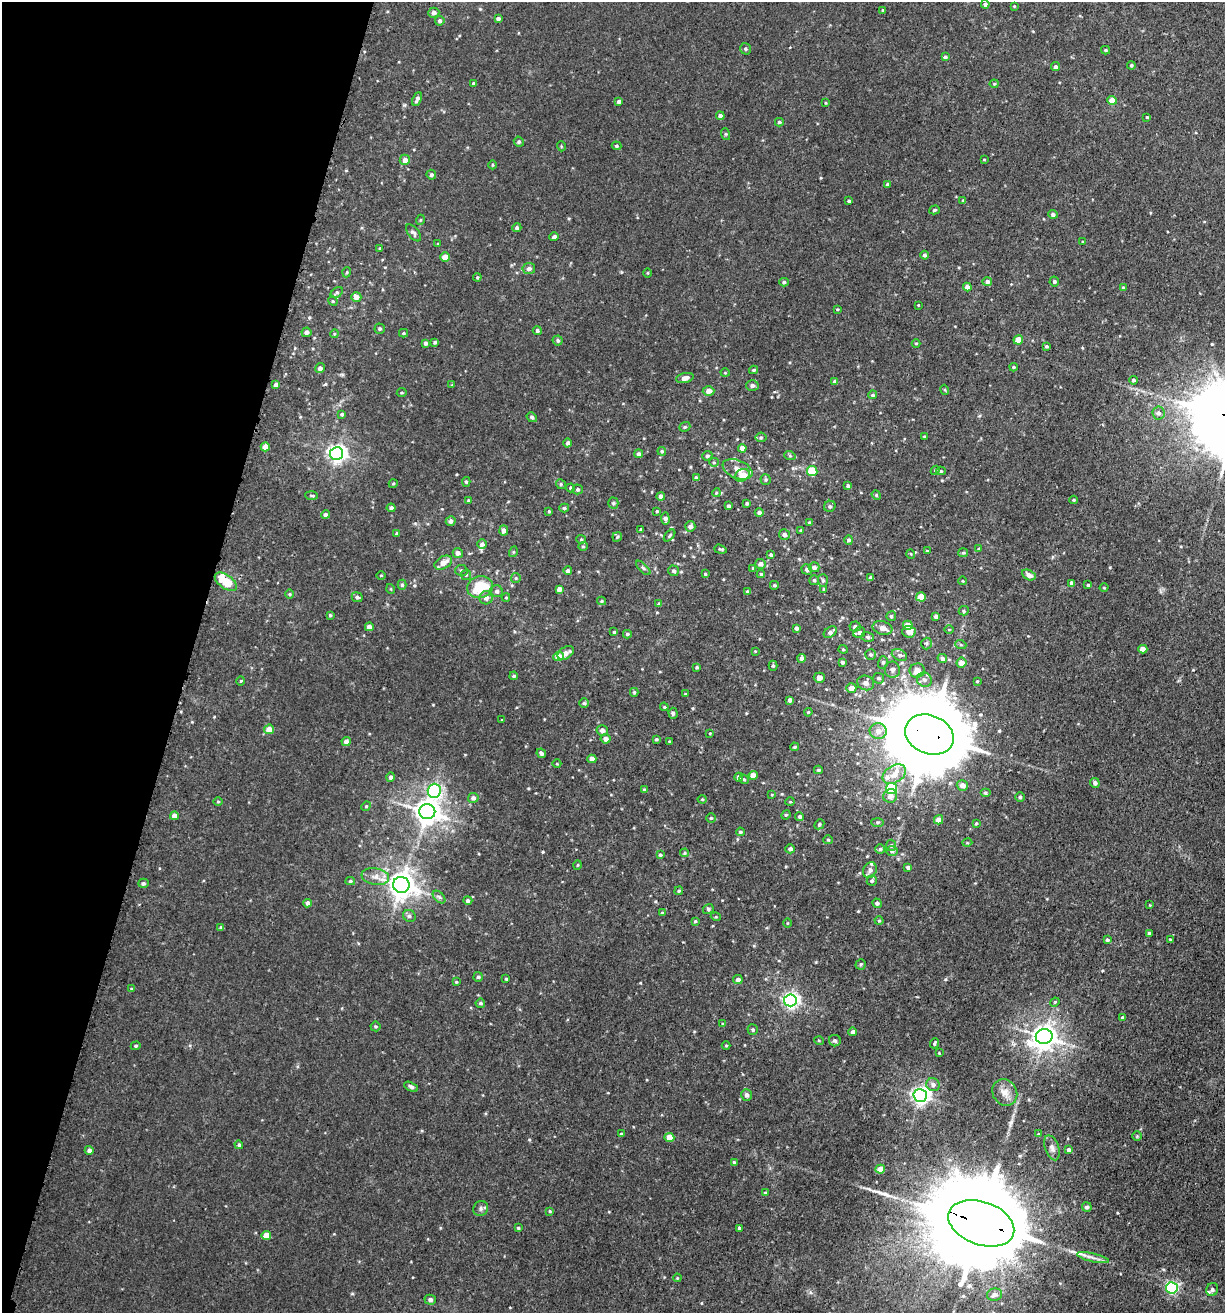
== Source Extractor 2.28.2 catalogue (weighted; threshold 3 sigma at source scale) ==
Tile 9 of 4 x 4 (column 1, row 3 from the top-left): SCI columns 177-1399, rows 1371-2681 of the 5414 x 5354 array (HDU 1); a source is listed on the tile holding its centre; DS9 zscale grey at full resolution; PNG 1227 x 1315 px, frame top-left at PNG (2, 2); each listed source drawn as its Kron ellipse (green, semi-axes under 4 px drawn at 4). Shown black and unused: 15% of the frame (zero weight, under 3 of 5 exposures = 5% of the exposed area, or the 3 px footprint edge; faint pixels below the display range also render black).
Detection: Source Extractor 2.28.2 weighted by HDU 2 'WHT'; one run over the whole footprint, this tile lists its part. Background 0.0209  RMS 0.003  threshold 0.0135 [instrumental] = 3 sigma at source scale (4.5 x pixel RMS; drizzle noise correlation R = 1.50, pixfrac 1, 0.05/0.05 arcsec/px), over >= 5 px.
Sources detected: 370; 1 inside a brighter object's white glare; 1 long thin detection or spike segment (spike, bleed or trail) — neither listed nor drawn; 6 inside a brighter listed object's ellipse — not listed separately; the other 362 listed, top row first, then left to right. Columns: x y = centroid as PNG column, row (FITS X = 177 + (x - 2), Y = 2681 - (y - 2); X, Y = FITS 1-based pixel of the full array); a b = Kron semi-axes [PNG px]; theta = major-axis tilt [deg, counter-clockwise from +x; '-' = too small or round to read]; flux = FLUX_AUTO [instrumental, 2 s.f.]
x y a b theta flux
985 4 4 4 - 0.76
1014 6 4 3 - 0.22
883 10 3 3 - 0.31
434 13 5 5 - 0.99
498 19 4 3 - 0.79
440 21 5 4 - 0.76
745 49 6 5 - 0.5
1105 50 4 4 - 0.35
945 57 4 4 - 0.55
1131 65 4 4 - 0.47
1055 67 4 4 - 0.72
473 83 3 3 - 0.29
994 84 4 4 - 0.33
417 99 7 3 68 0.85
1112 100 5 4 - 3.8
619 101 4 3 - 0.6
825 103 4 2 - 0.25
720 116 4 4 - 0.99
1147 117 3 3 - 0.31
779 122 4 4 - 0.43
725 134 6 4 -71 0.35
519 142 5 4 - 0.51
561 146 5 3 - 0.25
616 146 5 4 - 0.42
984 159 4 3 - 0.23
405 160 5 5 - 1.7
492 165 4 3 - 0.24
431 175 5 5 - 0.65
888 184 4 4 - 0.59
963 200 4 3 - 0.32
849 201 4 3 - 0.47
934 210 5 4 - 0.41
1053 214 5 4 - 0.77
420 220 5 3 - 0.29
517 228 4 4 - 0.75
413 233 10 5 -51 0.88
554 237 4 4 - 0.96
1083 242 4 4 - 0.45
438 244 4 3 - 0.26
380 248 4 3 - 0.29
924 255 4 4 - 0.68
445 257 4 4 - 3.6
529 269 6 5 - 1.1
347 272 5 3 - 0.26
648 273 4 3 - 0.26
477 277 4 4 - 0.29
987 281 5 4 - 0.92
1054 281 5 5 - 0.54
784 282 5 4 - 0.51
967 287 4 4 - 1.4
1123 288 3 3 - 0.52
337 292 7 4 36 0.52
356 297 5 5 - 1.9
333 301 5 4 - 0.38
918 305 2 2 - 0.21
837 309 3 3 - 0.27
380 329 5 5 - 0.52
537 331 4 4 - 0.58
306 332 5 4 - 1.2
403 333 4 4 - 0.33
334 334 4 3 - 0.27
558 340 5 5 - 0.53
1018 340 5 4 - 3.5
435 342 4 4 - 0.55
425 343 4 4 - 0.71
916 343 4 3 - 0.26
1046 346 4 4 - 0.43
1014 367 4 3 - 0.38
320 368 5 4 - 1
753 370 4 3 - 0.45
725 373 4 4 - 0.27
685 378 9 5 13 1.8
1134 380 4 4 - 0.54
835 382 4 4 - 0.99
276 385 4 4 - 1.3
452 385 3 3 - 0.25
752 385 6 5 - 0.98
945 390 5 3 - 0.31
709 391 6 5 - 1.6
402 393 5 3 - 0.31
873 395 4 4 - 0.5
1158 413 6 6 - 1
342 414 4 4 - 0.46
532 417 5 4 - 0.58
685 427 6 4 21 0.49
761 437 5 5 - 0.46
924 437 4 3 - 0.28
568 443 4 4 - 0.75
265 447 4 4 - 3
742 448 4 4 - 2.4
662 451 4 4 - 0.46
337 454 6 6 - 120
639 454 4 4 - 0.83
707 456 5 4 - 0.6
790 456 6 3 -19 0.37
714 462 5 4 - 0.39
737 469 16 9 -23 2.7
935 470 4 4 - 0.38
812 471 5 5 - 11
941 471 5 4 - 0.45
742 475 8 6 27 4.8
696 478 4 3 - 0.76
766 480 5 5 - 0.49
466 482 5 4 - 0.41
393 484 4 3 - 0.26
561 484 5 4 - 0.44
848 486 4 4 - 0.72
570 488 4 4 - 0.37
578 489 5 5 - 0.5
716 493 4 3 - 0.27
312 495 6 3 -2 0.4
876 495 5 4 - 0.35
661 496 4 4 - 1.1
468 500 3 3 - 0.31
1074 500 4 3 - 0.35
613 503 5 5 - 0.4
747 503 3 3 - 0.49
728 506 3 3 - 0.81
830 506 6 5 - 0.69
391 508 4 4 - 0.86
564 508 5 4 - 0.53
549 511 4 3 - 0.32
657 511 3 3 - 0.33
759 513 4 4 - 0.82
325 515 4 4 - 0.84
665 519 6 4 -87 1
451 521 5 4 - 1.1
810 523 4 3 - 0.59
690 526 5 5 - 1.1
504 530 5 4 - 1.3
641 530 4 3 - 0.58
801 530 4 3 - 0.23
397 534 4 4 - 0.57
670 535 7 3 46 0.39
784 535 5 5 - 0.98
617 537 5 4 - 0.4
581 539 5 4 - 0.34
849 540 5 4 - 0.61
482 544 5 5 - 0.96
583 546 5 4 - 0.36
720 549 6 4 -19 0.39
979 549 4 3 - 0.27
927 551 3 3 - 0.23
513 552 5 3 - 0.29
458 553 5 5 - 1.3
963 553 5 4 - 0.37
911 554 5 3 - 0.24
771 555 4 3 - 0.52
443 563 9 6 27 2.4
761 564 5 5 - 1.4
814 567 5 5 - 0.9
643 568 9 4 -45 0.58
753 568 4 4 - 0.32
807 569 5 5 - 0.81
461 570 6 5 - 0.59
568 571 4 3 - 0.87
673 571 5 5 - 0.7
705 574 3 3 - 0.36
761 574 4 4 - 0.37
381 575 4 3 - 0.24
466 575 5 5 - 0.48
1029 575 7 5 -29 1.4
516 578 5 4 - 0.4
870 578 4 4 - 0.55
814 580 5 5 - 0.57
823 580 6 5 - 0.63
963 581 4 3 - 0.21
226 582 13 7 -35 6.2
1072 583 4 3 - 0.94
402 585 5 4 - 0.51
774 585 4 3 - 0.41
1088 585 4 4 - 0.4
480 587 13 11 15 9.8
1104 588 4 3 - 0.24
391 589 5 3 - 0.23
559 589 4 4 - 1.6
824 589 4 3 - 0.36
497 591 6 6 - 0.79
747 591 3 3 - 0.37
290 594 4 3 - 0.3
357 597 5 4 - 0.74
506 597 4 4 - 0.3
921 597 5 4 - 5.5
486 598 6 6 - 1.4
602 601 4 4 - 0.37
659 604 4 3 - 0.68
964 611 5 4 - 0.44
330 615 4 4 - 0.3
891 616 5 4 - 0.52
936 616 4 4 - 1.1
908 625 5 4 - 3.6
369 627 4 4 - 2.1
855 627 5 5 - 0.64
796 628 4 3 - 0.66
882 628 10 6 -18 1.7
949 629 5 3 - 0.27
614 632 3 3 - 0.38
830 632 7 5 34 1.1
859 632 6 5 - 0.82
909 632 7 6 - 2.3
627 634 4 4 - 0.48
868 637 6 5 - 0.58
926 643 6 5 - 0.5
961 645 5 3 - 0.36
843 649 4 4 - 0.33
1143 649 4 4 - 2.7
755 651 3 3 - 0.21
566 653 9 6 31 1.6
870 654 5 5 - 0.53
899 655 8 5 -26 0.86
558 657 5 4 - 3.4
801 658 4 4 - 0.97
942 658 5 4 - 0.96
842 662 4 4 - 0.7
883 662 6 5 - 0.52
961 663 5 5 - 2.5
773 666 5 4 - 0.45
697 667 4 3 - 0.44
892 670 8 7 - 1
917 670 8 7 - 2.2
514 676 4 3 - 0.46
819 678 5 5 - 1.8
878 678 5 5 - 0.74
924 680 8 7 - 1.2
241 681 5 3 - 0.24
977 681 3 3 - 0.27
866 683 8 7 - 1.4
851 688 5 4 - 2.2
634 692 4 4 - 0.38
685 694 4 3 - 0.28
790 700 4 4 - 1.3
584 703 5 5 - 0.46
664 707 4 3 - 0.31
808 712 4 3 - 0.29
673 713 5 4 - 0.48
502 720 3 2 - 0.25
269 729 5 5 - 3.3
602 730 6 5 - 1.1
878 731 8 8 - 2.2
710 733 3 3 - 0.22
929 735 25 19 -22 4300
606 739 5 4 - 1.5
656 739 4 3 - 0.41
346 742 4 4 - 1.5
669 742 3 3 - 0.31
794 747 4 3 - 0.41
541 753 5 4 - 0.73
592 759 4 4 - 2
557 764 4 3 - 0.26
818 770 4 3 - 0.39
894 774 12 8 32 3.1
753 775 4 4 - 2.6
391 777 5 4 - 0.88
739 777 4 4 - 1.1
744 779 5 4 - 0.41
1095 783 5 4 - 0.99
962 785 6 5 - 1.7
891 788 5 5 - 22
644 790 4 3 - 0.57
434 791 7 6 - 42
985 793 5 4 - 0.45
772 794 4 3 - 0.25
890 796 7 7 - 1.8
1020 797 5 5 - 0.45
473 798 5 5 - 1.2
702 799 4 4 - 0.27
218 802 5 3 - 0.31
790 802 5 3 - 0.24
366 806 5 4 - 0.37
427 812 8 7 - 310
786 815 5 4 - 0.35
174 816 4 4 - 2
799 817 4 4 - 0.64
711 818 5 4 - 0.36
939 820 5 4 - 2.3
877 822 6 3 -1 0.42
976 823 4 3 - 0.34
819 824 5 4 - 0.47
740 832 4 4 - 0.48
828 840 5 4 - 0.38
967 843 5 3 - 0.27
891 845 6 5 - 0.63
790 849 4 4 - 1
880 849 5 5 - 0.46
892 851 6 5 - 0.67
685 853 4 4 - 0.4
660 855 4 3 - 0.5
578 865 5 3 - 0.24
908 867 4 3 - 0.84
870 870 8 6 65 1.1
375 876 14 8 -10 2.1
350 881 5 4 - 0.43
872 881 5 5 - 0.68
143 883 5 4 - 0.48
401 885 8 8 - 330
679 891 4 4 - 0.44
439 897 7 4 -44 0.65
468 901 4 4 - 0.75
308 903 4 4 - 1.1
877 903 5 4 - 0.79
1150 905 4 2 - 0.2
708 909 5 5 - 0.54
662 913 4 4 - 0.3
409 916 6 6 - 0.82
716 917 5 3 - 0.24
695 921 4 4 - 0.38
879 921 4 4 - 0.35
787 923 4 3 - 0.25
221 928 4 4 - 0.56
1149 933 4 4 - 0.37
1170 939 4 2 - 0.21
1107 940 4 4 - 0.53
861 964 5 5 - 0.45
478 977 5 4 - 0.55
506 979 3 3 - 0.34
738 979 5 4 - 1.1
456 982 4 3 - 0.31
131 989 4 3 - 0.29
790 1000 6 6 - 91
1055 1002 5 4 - 0.3
480 1003 5 4 - 0.57
1122 1017 4 3 - 0.33
723 1024 3 3 - 0.23
375 1026 5 5 - 0.4
753 1030 5 5 - 0.46
853 1032 4 4 - 0.88
1044 1037 8 7 - 280
819 1041 5 3 - 0.27
835 1041 6 5 - 0.74
934 1043 5 3 - 0.4
726 1045 4 3 - 0.25
136 1046 5 4 - 0.43
939 1053 3 3 - 0.22
933 1085 7 6 - 1.2
411 1087 7 4 -25 0.83
1005 1093 14 12 -56 2.6
746 1095 6 5 - 0.79
920 1095 7 6 - 120
621 1134 4 3 - 0.33
1038 1134 4 4 - 0.29
1137 1136 5 5 - 0.38
669 1137 5 4 - 4.7
239 1145 4 4 - 0.59
1052 1148 13 7 -71 1.3
89 1150 4 4 - 1
1069 1150 4 4 - 0.73
734 1162 4 3 - 0.49
880 1169 5 4 - 3.7
765 1193 4 3 - 0.43
1087 1207 5 5 - 0.82
481 1208 8 7 - 0.86
550 1211 4 3 - 0.27
981 1223 34 21 -20 8700
518 1228 4 3 - 0.36
739 1228 3 3 - 0.6
266 1235 5 4 - 3.8
1093 1258 16 3 -13 1.4
677 1278 4 3 - 0.27
1172 1288 6 5 - 45
1212 1289 6 5 - 0.67
994 1295 8 6 12 1.2
430 1300 5 5 - 0.88
Overlapping masked pixels (flux is a lower limit): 2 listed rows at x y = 929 735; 981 1223